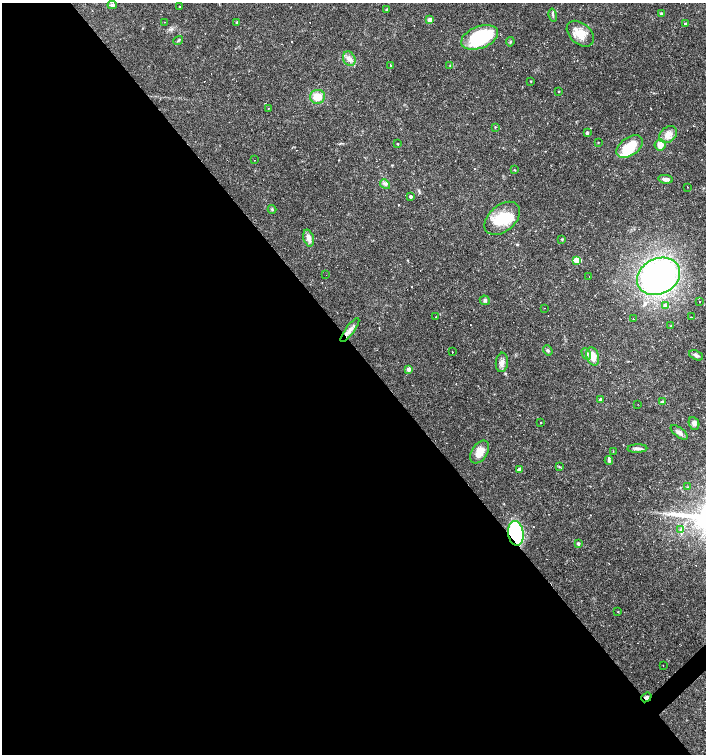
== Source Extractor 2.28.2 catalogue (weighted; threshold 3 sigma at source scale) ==
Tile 9 of 4 x 4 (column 1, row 3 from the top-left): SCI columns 209-1615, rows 1503-3005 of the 5979 x 6011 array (HDU 1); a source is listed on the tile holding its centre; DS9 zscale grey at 2 x 2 block average (1 PNG px = mean of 2 x 2 image px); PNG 708 x 756 px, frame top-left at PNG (2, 3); each listed source drawn as its Kron ellipse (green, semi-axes under 4 px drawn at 4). Shown black and unused: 54% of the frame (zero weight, under 3 of 4 exposures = <1% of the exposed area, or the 3 px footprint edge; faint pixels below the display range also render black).
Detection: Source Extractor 2.28.2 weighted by HDU 2 'WHT'; one run over the whole footprint, this tile lists its part. Background 0.0165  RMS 0.0016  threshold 0.0072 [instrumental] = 3 sigma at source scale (4.5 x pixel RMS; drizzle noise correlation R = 1.50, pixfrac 1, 0.0396/0.0396 arcsec/px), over >= 5 px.
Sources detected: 112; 2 inside a brighter object's white glare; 32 cosmic-ray / hot-pixel residue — neither listed nor drawn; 2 inside a brighter listed object's ellipse — not listed separately; the other 76 listed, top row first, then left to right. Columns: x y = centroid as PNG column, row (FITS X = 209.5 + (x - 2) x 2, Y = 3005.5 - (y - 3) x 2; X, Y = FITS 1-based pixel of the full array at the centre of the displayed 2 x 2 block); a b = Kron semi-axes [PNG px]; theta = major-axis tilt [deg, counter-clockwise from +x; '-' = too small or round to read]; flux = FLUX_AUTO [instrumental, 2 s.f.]
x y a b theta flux
112 5 5 3 - 0.84
180 7 2 2 - 0.15
387 10 2 2 - 0.89
661 13 3 3 - 0.51
553 15 6 2 -77 0.55
430 20 3 3 - 3.7
164 22 2 2 - 0.24
237 22 4 2 - 0.32
685 24 2 2 - 0.64
580 34 16 10 -41 5.7
480 37 19 11 20 29
178 40 5 3 - 0.45
510 42 5 3 - 0.41
349 59 8 6 -63 1.8
391 65 2 2 - 1.5
450 66 3 2 - 0.27
531 81 2 2 - 0.28
559 91 2 2 - 0.26
318 97 7 7 - 4.9
268 108 2 2 - 0.65
495 127 2 2 - 0.29
587 133 2 2 - 1.1
668 134 10 7 39 3.3
598 142 2 2 - 0.17
397 144 2 2 - 0.32
660 145 6 5 - 2.9
630 146 15 9 35 11
255 160 2 2 - 0.77
514 170 2 2 - 0.23
665 179 7 4 -6 1.7
385 184 5 2 - 0.6
688 187 2 2 - 0.23
410 196 3 2 - 1.1
272 209 4 3 - 0.43
502 218 20 13 40 12
309 238 8 5 -75 2
562 239 3 2 - 0.28
577 260 3 3 - 12
326 275 2 2 - 2.8
589 276 2 2 - 0.51
658 276 22 17 26 110
485 300 5 5 - 0.77
700 301 2 2 - 0.45
665 305 4 3 - 0.78
545 308 2 2 - 0.43
436 317 2 2 - 0.24
691 317 2 2 - 2.9
633 319 2 2 - 0.21
670 326 3 2 - 0.17
350 330 14 4 53 2
548 350 5 3 - 0.51
452 352 2 2 - 0.26
586 354 6 4 -61 0.79
696 355 7 4 -25 1.1
593 356 9 6 -74 5
502 362 10 6 84 2
409 369 3 3 - 2.3
600 400 3 3 - 2.3
662 402 2 2 - 1.1
638 404 2 2 - 0.54
541 423 2 2 - 0.15
694 423 6 5 - 1.3
679 432 10 5 -37 1.5
637 448 10 4 1 1.4
613 451 2 2 - 0.47
480 452 12 8 56 4.5
609 460 4 4 - 0.64
559 467 3 2 - 0.24
519 470 3 2 - 1.6
687 487 3 2 - 0.24
680 529 3 2 - 0.33
516 533 12 7 -81 38
578 544 3 3 - 1
618 612 2 2 - 0.18
663 665 2 2 - 0.12
646 697 5 3 - 1.2
Overlapping masked pixels (flux is a lower limit): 2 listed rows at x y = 516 533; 646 697
Diffuse or blended objects may show on this block-average render without a row.